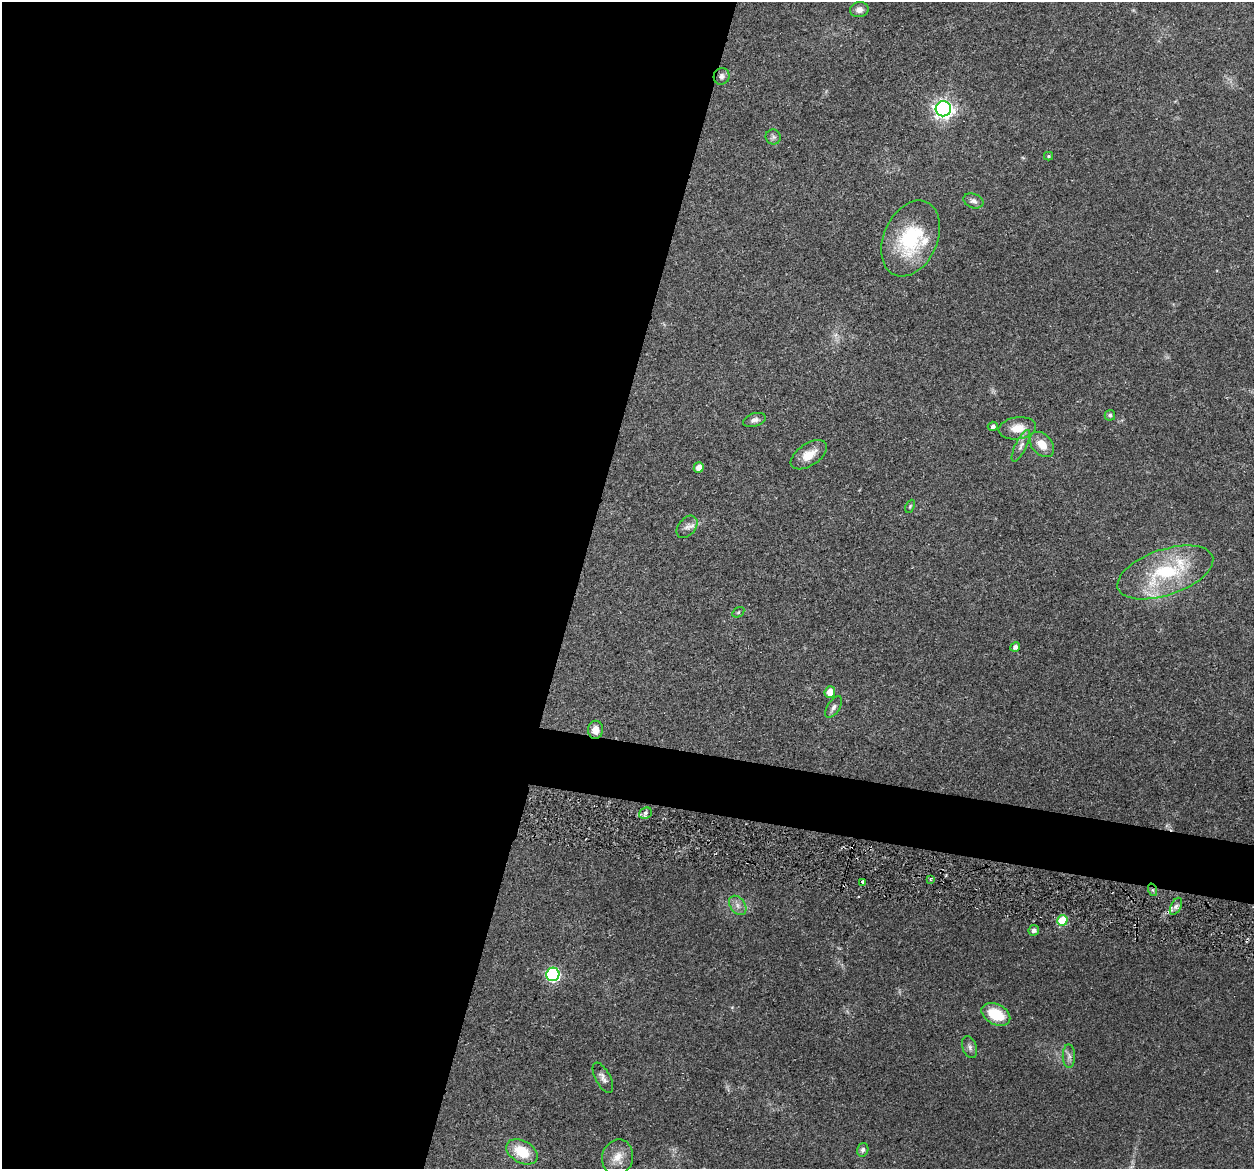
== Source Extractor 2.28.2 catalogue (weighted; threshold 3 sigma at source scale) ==
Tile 5 of 4 x 4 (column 1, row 2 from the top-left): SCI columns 17-1268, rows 2511-3677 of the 5024 x 5087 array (HDU 1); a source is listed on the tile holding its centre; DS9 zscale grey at full resolution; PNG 1256 x 1171 px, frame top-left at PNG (2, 2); each listed source drawn as its Kron ellipse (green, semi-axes under 4 px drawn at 4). Shown black and unused: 49% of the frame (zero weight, under 3 of 5 exposures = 3% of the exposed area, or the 3 px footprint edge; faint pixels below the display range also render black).
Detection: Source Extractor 2.28.2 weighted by HDU 2 'WHT'; one run over the whole footprint, this tile lists its part. Background 0.0622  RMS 0.0056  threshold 0.0252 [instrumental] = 3 sigma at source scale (4.5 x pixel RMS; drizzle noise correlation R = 1.50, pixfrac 1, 0.05/0.05 arcsec/px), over >= 5 px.
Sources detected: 41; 2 inside a brighter listed object's ellipse — not listed separately; the other 39 listed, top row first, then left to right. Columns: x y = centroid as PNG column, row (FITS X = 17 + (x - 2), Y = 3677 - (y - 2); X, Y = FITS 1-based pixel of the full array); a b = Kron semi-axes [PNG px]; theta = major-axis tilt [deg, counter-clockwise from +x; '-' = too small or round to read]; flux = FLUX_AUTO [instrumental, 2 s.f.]
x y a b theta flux
859 10 9 7 9 3
722 76 8 7 - 2.1
943 109 7 7 - 250
773 137 7 7 - 1.6
1049 156 4 4 - 0.68
973 201 10 7 -20 2.2
911 238 40 26 66 41
1110 415 5 5 - 1.2
754 420 12 6 18 2.5
993 426 5 4 - 1.6
1017 428 19 11 8 8.5
1042 444 14 10 -48 6.9
1021 446 17 5 64 2.9
809 455 20 11 33 8.5
699 467 5 5 - 5
910 506 7 4 65 0.79
687 527 13 8 50 3
1165 572 50 23 19 45
738 612 6 4 32 0.87
1015 647 5 4 - 2.4
830 692 6 5 - 6.2
834 707 12 6 56 2.1
595 730 9 7 89 4.6
645 813 7 5 25 1.6
930 880 4 3 - 0.86
863 882 4 3 - 3
1153 890 6 4 -71 1.1
738 905 11 7 -52 3
1176 906 9 5 63 1.9
1062 921 5 5 - 24
1034 930 5 5 - 1.8
553 974 7 6 - 83
996 1014 15 10 -27 18
970 1047 11 7 -71 2
1069 1056 12 6 -89 2.2
603 1078 17 7 -62 2.9
863 1150 7 5 73 1.5
522 1152 17 11 -29 15
618 1157 18 15 76 7.8
Overlapping masked pixels (flux is a lower limit): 1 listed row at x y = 1153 890